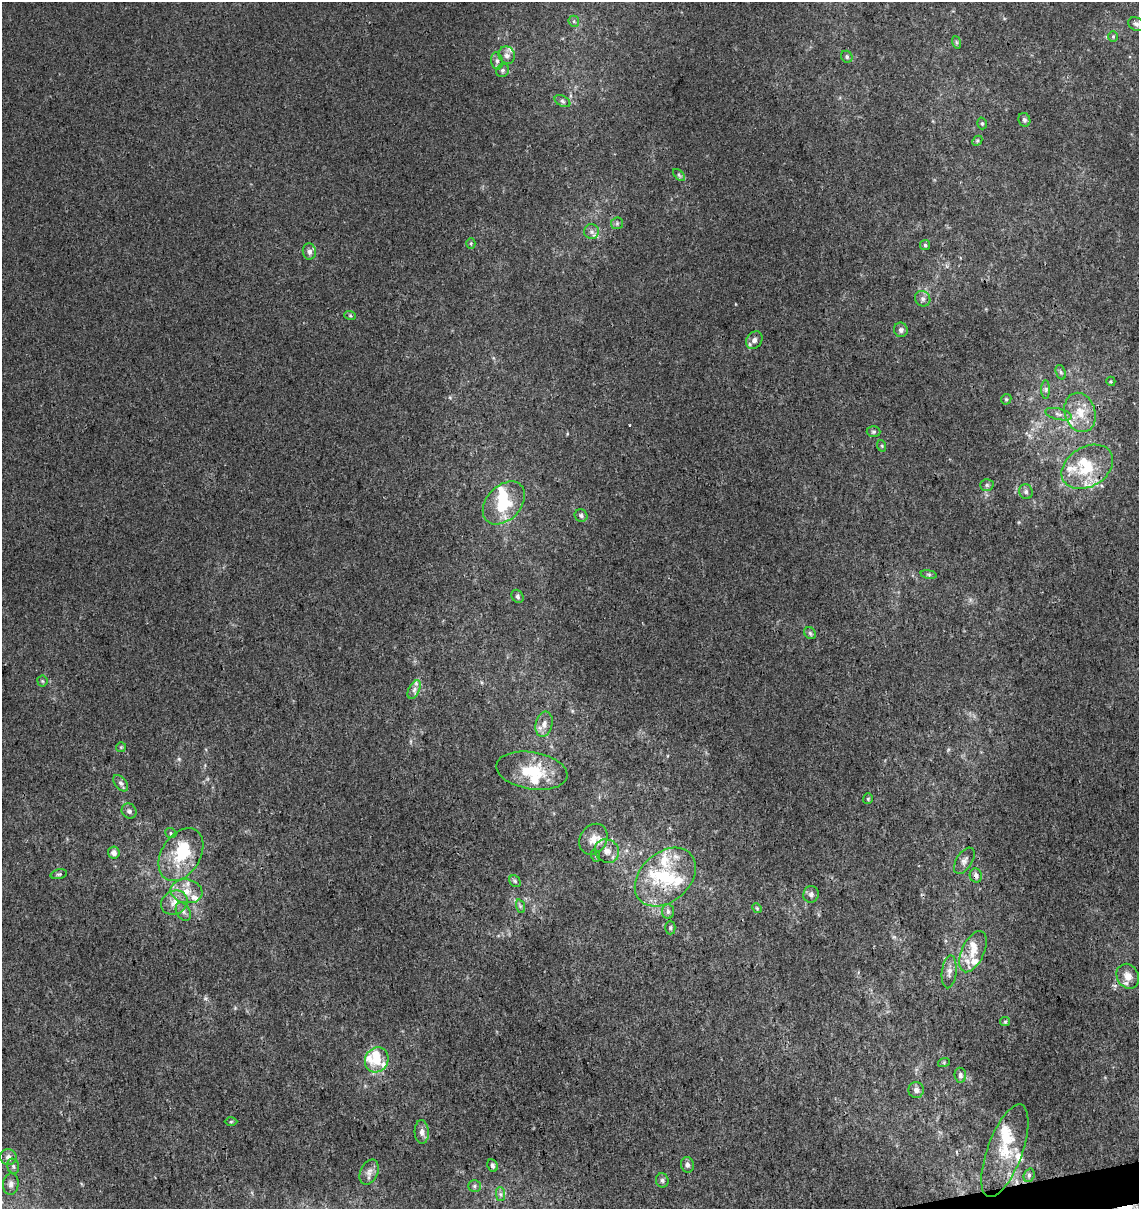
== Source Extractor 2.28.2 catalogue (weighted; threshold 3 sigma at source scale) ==
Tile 6 of 4 x 4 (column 2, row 2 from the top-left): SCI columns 1175-2311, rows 2470-3676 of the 4668 x 4938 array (HDU 1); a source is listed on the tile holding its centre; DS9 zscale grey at full resolution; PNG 1141 x 1211 px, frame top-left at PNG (2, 2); each listed source drawn as its Kron ellipse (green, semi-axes under 4 px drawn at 4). Shown black and unused: <1% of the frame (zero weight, under 3 of 4 exposures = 5% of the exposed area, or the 3 px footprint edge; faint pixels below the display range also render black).
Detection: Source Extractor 2.28.2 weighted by HDU 2 'WHT'; one run over the whole footprint, this tile lists its part. Background 5.53e-05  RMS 0.0024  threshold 0.0108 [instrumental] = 3 sigma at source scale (4.5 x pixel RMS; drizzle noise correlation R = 1.50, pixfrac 1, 0.0396/0.0396 arcsec/px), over >= 5 px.
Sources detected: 113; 3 inside a brighter object's white glare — neither listed nor drawn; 24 inside a brighter listed object's ellipse — not listed separately; the other 86 listed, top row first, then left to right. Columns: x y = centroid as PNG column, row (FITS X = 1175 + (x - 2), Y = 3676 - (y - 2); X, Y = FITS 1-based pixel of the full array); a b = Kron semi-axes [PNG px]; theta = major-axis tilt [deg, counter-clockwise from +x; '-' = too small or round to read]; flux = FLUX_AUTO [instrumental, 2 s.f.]
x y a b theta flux
574 21 6 5 - 0.42
1136 24 8 6 -27 0.79
1113 36 5 5 - 0.41
956 42 6 4 -71 0.38
507 55 9 8 - 1
847 57 6 5 - 0.47
497 61 8 6 -81 0.74
503 70 7 6 - 0.57
562 101 8 5 -28 0.59
1024 120 7 6 - 0.56
982 123 6 4 -75 0.38
977 141 6 4 46 0.35
679 175 7 4 -46 0.45
617 223 6 6 - 0.47
591 232 7 7 - 0.88
471 243 5 4 - 0.34
925 245 5 5 - 0.45
309 251 8 6 -83 0.98
923 299 8 7 - 0.87
350 315 6 3 -20 0.3
901 330 7 7 - 0.81
754 340 9 7 53 1.1
1061 372 7 4 -70 0.5
1111 381 5 4 - 0.3
1046 389 9 4 90 0.64
1006 399 5 5 - 0.34
1080 412 20 15 -73 5.2
1058 414 14 5 -14 1.1
873 432 7 5 1 0.49
882 446 6 3 -72 0.3
1087 467 27 20 31 9.8
987 485 7 5 -2 0.47
1026 492 7 6 - 0.71
504 503 25 17 47 9.8
581 516 7 6 - 0.6
929 574 8 4 -8 0.44
517 596 7 5 -56 0.67
810 633 6 5 - 0.46
42 681 5 5 - 0.32
414 690 10 5 64 1
544 724 13 8 77 1.8
121 747 5 5 - 0.3
532 771 36 18 -10 9.9
121 783 9 5 -51 0.7
868 799 5 5 - 0.31
129 811 8 7 - 0.72
171 833 6 4 -24 0.37
593 839 16 13 57 3
607 851 13 11 -35 2.1
114 853 6 6 - 1.3
181 855 28 19 58 9.3
596 856 6 4 -72 0.25
964 861 15 8 57 1.2
59 874 8 4 13 0.43
976 876 7 6 - 1.1
665 877 34 24 42 13
515 881 6 5 - 0.46
186 891 16 12 -10 3.5
811 894 8 7 - 0.9
174 903 14 11 31 2.5
520 906 7 4 -72 0.46
757 908 5 4 - 0.31
668 911 7 6 - 0.71
183 912 10 6 -59 0.93
670 928 7 5 -90 0.46
973 952 22 11 66 4
949 972 16 7 83 1.5
1128 976 13 10 -61 2.5
1005 1022 5 4 - 0.3
377 1060 13 11 62 4.2
944 1062 6 4 19 0.3
960 1075 7 6 - 0.82
916 1090 8 7 - 1
231 1122 6 4 1 0.32
422 1132 12 7 -87 1.3
1005 1151 49 17 70 8.1
8 1157 8 8 - 1.3
687 1165 8 6 -74 0.78
13 1166 8 5 -75 0.64
492 1166 6 5 - 0.66
369 1172 13 8 66 1.4
1029 1175 7 5 69 0.49
662 1180 7 6 - 0.56
11 1184 11 8 86 1
474 1186 6 5 - 0.49
500 1194 7 4 -89 0.6
Overlapping masked pixels (flux is a lower limit): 1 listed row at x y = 976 876